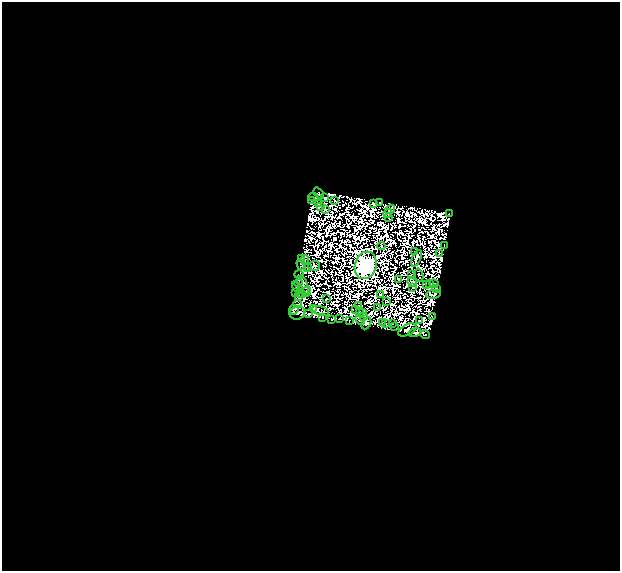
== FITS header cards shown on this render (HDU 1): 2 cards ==
NAXIS1  =                  618
NAXIS2  =                  569

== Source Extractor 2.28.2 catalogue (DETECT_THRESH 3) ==
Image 618 x 569 px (HDU 1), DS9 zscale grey, 1 PNG px = 1 image px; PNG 622 x 573 px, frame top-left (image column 1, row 569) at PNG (2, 2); each listed source drawn as its Kron ellipse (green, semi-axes under 4 px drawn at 4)
Background 0.0599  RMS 5.6e-06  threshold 1.67e-05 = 3 sigma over >= 5 px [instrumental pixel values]
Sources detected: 142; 69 with non-positive FLUX_AUTO (blend fragments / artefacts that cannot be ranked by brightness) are neither listed nor drawn; the other 73 listed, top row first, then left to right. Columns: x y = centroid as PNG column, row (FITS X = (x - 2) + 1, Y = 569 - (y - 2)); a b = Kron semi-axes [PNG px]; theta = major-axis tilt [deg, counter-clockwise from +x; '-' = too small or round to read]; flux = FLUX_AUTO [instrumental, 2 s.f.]
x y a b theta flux
319 193 6 3 -51 0.54
314 197 5 2 - 0.23
325 198 3 2 - 0.43
335 200 2 2 - 0.55
311 201 2 2 - 0.24
380 202 2 2 - 0.5
318 204 3 2 - 0.61
373 204 3 2 - 1.1
321 207 3 2 - 0.16
390 209 5 3 - 0.84
325 210 3 2 - 1.3
388 213 4 3 - 0.53
449 214 3 2 - 0.58
388 217 3 2 - 0.33
381 246 4 2 - 0.51
445 246 3 2 - 0.2
415 252 3 2 - 0.36
439 253 3 2 - 0.33
302 258 3 2 - 0.035
417 258 9 3 66 1.1
305 260 4 2 - 0.3
301 265 6 2 -56 0.17
366 265 14 10 74 1300
314 266 6 5 - 1
307 267 3 2 - 0.036
299 275 5 2 - 1.2
411 275 4 2 - 0.1
419 275 6 2 -75 0.12
398 279 3 2 - 0.35
412 282 5 4 - 0.11
298 283 4 3 - 2.9
429 283 4 2 - 0.24
434 284 4 2 - 0.12
303 285 10 5 -69 1.2
426 285 4 2 - 0.4
298 287 7 4 -46 4.4
413 287 3 2 - 0.41
437 289 4 4 - 1.3
307 291 6 3 70 1.3
295 292 3 2 - 0.38
301 294 4 2 - 0.67
433 294 7 3 8 0.13
380 295 3 2 - 0.43
298 296 4 3 - 0.53
326 299 3 2 - 0.34
386 302 3 2 - 0.067
298 304 4 2 - 0.32
358 305 2 2 - 0.42
314 308 3 2 - 0.21
377 308 2 2 - 0.48
356 309 2 2 - 0.5
294 310 5 4 - 1.7
320 311 9 3 -16 0.16
359 312 3 2 - 0.38
297 313 8 6 20 2.1
363 313 2 2 - 0.036
309 314 2 2 - 0.69
363 316 4 3 - 0.18
432 316 2 2 - 0.44
323 317 3 2 - 0.59
339 318 2 2 - 0.071
331 320 3 3 - 0.58
360 320 5 3 - 0.42
349 321 4 2 - 0.13
420 321 3 2 - 0.94
382 322 3 2 - 0.16
366 323 6 4 64 0.21
392 323 3 2 - 0.48
385 324 3 2 - 0.7
394 326 2 2 - 0.15
407 330 10 5 29 1.9
415 333 6 4 14 1.6
425 335 5 3 - 1.5
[69 non-positive-flux detections neither listed nor drawn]